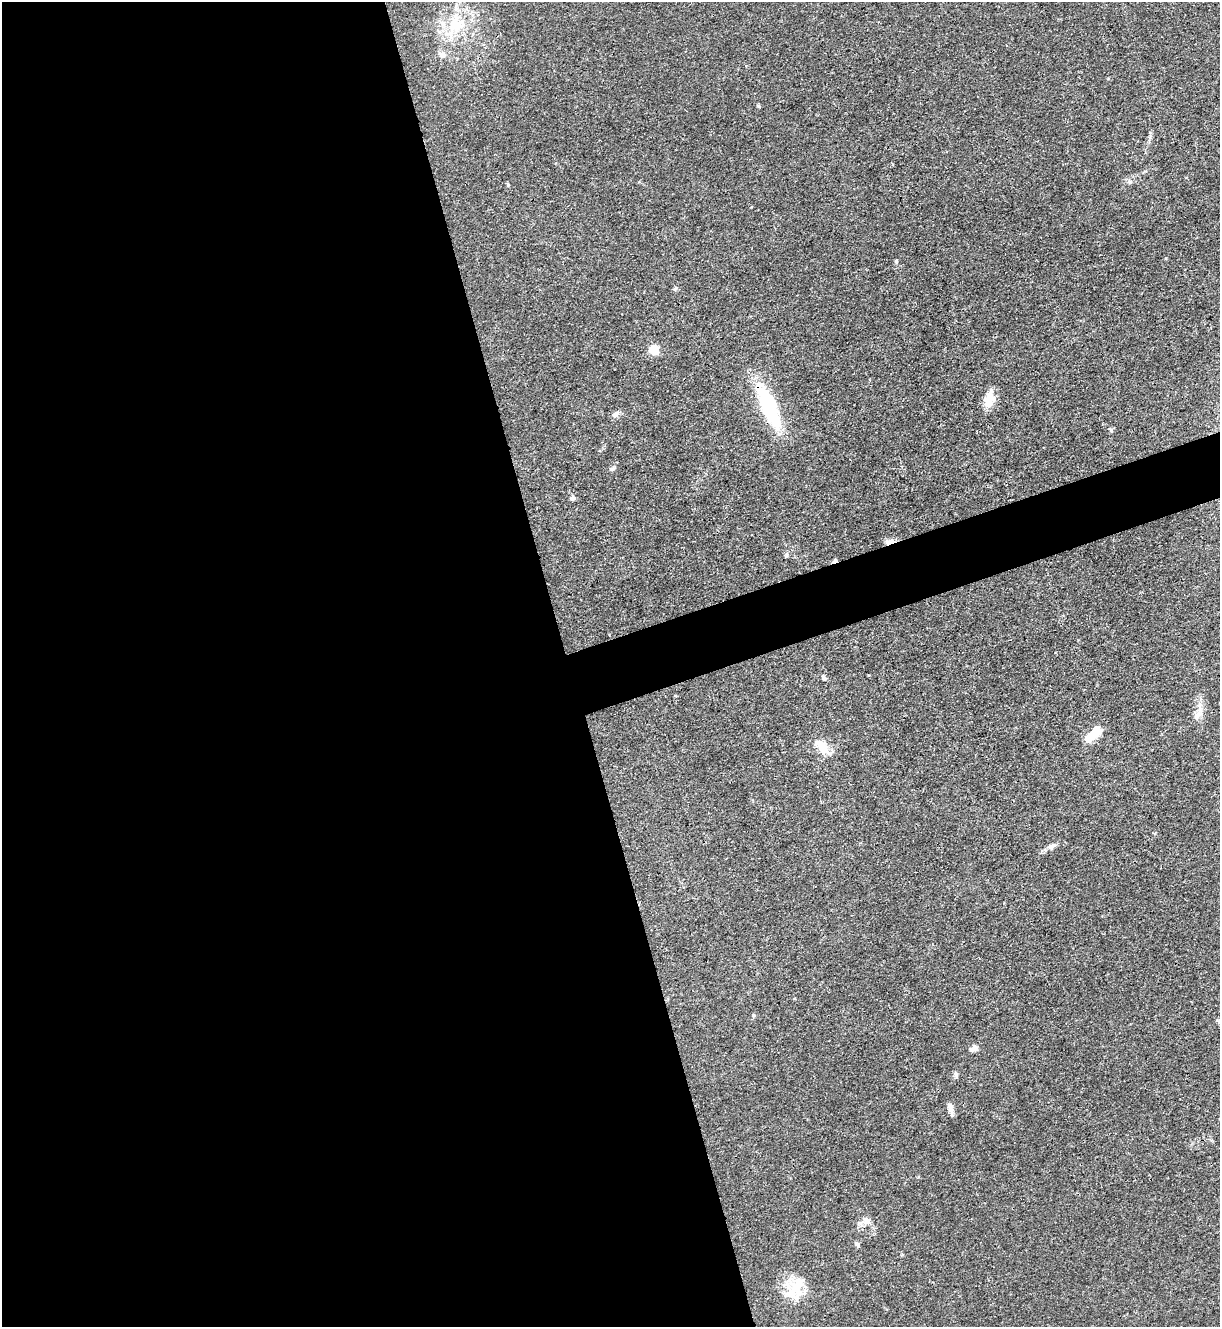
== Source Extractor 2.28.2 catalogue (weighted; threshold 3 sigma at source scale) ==
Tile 9 of 4 x 4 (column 1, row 3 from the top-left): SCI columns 146-1363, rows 1328-2652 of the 5287 x 5305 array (HDU 1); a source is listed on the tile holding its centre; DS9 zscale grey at full resolution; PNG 1222 x 1329 px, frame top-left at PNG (2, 2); no overlay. Shown black and unused: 49% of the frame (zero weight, under 3 of 4 exposures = <1% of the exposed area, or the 3 px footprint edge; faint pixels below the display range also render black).
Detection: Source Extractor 2.28.2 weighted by HDU 2 'WHT'; one run over the whole footprint, this tile lists its part. Background 0.0304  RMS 0.0027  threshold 0.012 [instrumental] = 3 sigma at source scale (4.5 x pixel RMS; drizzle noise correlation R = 1.50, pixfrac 1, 0.05/0.05 arcsec/px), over >= 5 px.
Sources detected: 33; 3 inside a brighter object's white glare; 1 cosmic-ray / hot-pixel residue — not listed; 2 inside a brighter listed object's ellipse — not listed separately; the other 27 listed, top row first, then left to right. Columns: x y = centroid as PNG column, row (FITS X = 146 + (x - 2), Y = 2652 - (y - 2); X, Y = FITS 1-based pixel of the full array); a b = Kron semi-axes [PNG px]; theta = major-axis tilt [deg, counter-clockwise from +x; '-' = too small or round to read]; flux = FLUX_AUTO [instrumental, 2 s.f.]
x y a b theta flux
456 24 29 21 -73 11
443 54 9 7 -23 1.2
759 106 5 4 - 0.34
508 185 5 4 - 0.32
896 261 5 4 - 0.31
675 288 6 5 - 0.44
654 350 5 5 - 18
989 400 19 13 73 4.2
769 406 50 17 -64 24
615 415 8 7 - 1.2
1111 430 6 5 - 0.48
612 469 8 5 15 0.59
572 498 7 5 18 0.62
889 542 14 6 18 1.3
786 555 6 5 - 0.43
824 678 7 6 - 0.67
1197 715 18 8 42 2
1092 736 23 10 52 4.8
822 749 21 13 -54 4.3
1051 846 13 7 27 1.3
753 1015 5 5 - 0.46
975 1048 9 6 -60 1.1
956 1075 7 5 -70 0.59
950 1108 16 6 -64 1.3
867 1221 9 8 - 1.7
857 1244 8 5 -46 0.68
796 1287 38 16 57 7.9
Overlapping masked pixels (flux is a lower limit): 2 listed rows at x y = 769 406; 889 542
Unlisted compact peaks at least as high as the median listed source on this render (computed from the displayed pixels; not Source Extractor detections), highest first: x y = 1166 258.